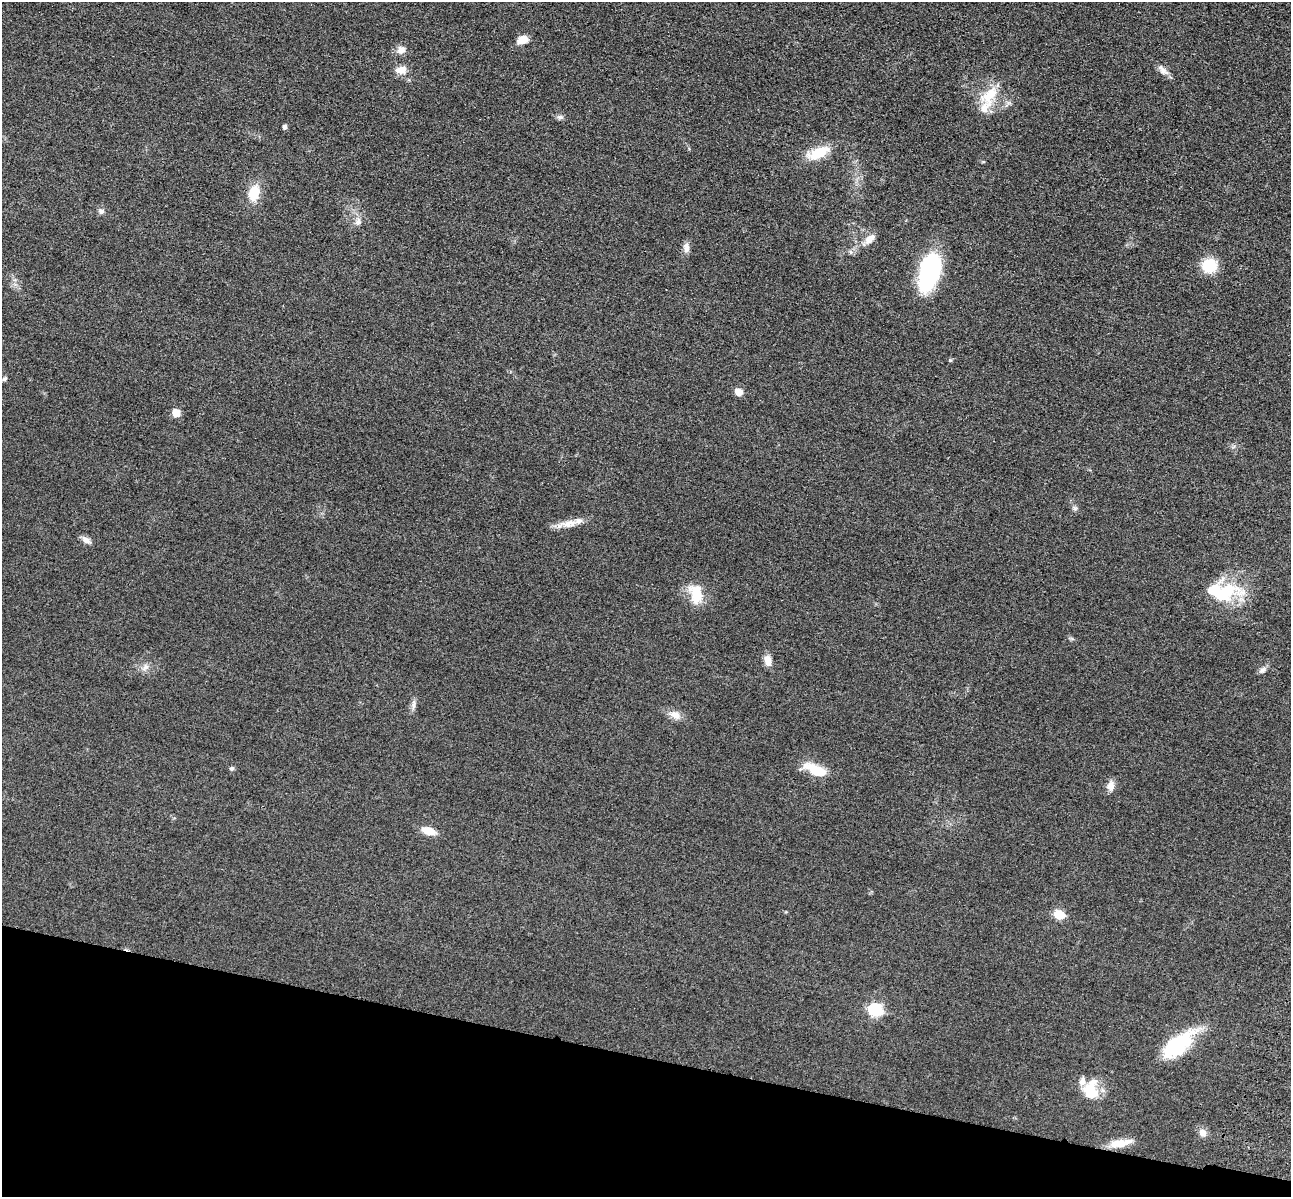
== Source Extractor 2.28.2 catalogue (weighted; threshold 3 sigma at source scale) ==
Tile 15 of 4 x 4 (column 3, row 4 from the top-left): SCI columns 2751-4039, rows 396-1590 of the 5350 x 5365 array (HDU 1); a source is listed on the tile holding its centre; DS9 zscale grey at full resolution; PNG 1293 x 1199 px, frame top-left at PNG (2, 2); no overlay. Shown black and unused: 12% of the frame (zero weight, under 3 of 4 exposures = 9% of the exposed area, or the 3 px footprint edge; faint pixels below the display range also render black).
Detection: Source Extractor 2.28.2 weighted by HDU 2 'WHT'; one run over the whole footprint, this tile lists its part. Background 0.0477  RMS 0.0085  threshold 0.0383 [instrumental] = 3 sigma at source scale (4.5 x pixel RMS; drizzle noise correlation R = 1.50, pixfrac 1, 0.05/0.05 arcsec/px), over >= 5 px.
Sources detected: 43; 1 inside a brighter object's white glare — not listed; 3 inside a brighter listed object's ellipse — not listed separately; the other 39 listed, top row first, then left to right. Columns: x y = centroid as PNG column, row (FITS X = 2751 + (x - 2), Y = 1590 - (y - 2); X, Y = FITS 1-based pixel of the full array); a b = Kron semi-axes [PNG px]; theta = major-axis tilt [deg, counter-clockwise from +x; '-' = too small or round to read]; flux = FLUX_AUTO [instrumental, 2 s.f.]
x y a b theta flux
523 40 11 7 21 10
401 50 9 9 - 5.5
401 70 15 10 6 7.2
1163 70 19 8 -44 5.2
989 95 31 18 52 25
560 117 10 6 -6 2.4
285 127 5 4 - 2.7
818 153 29 13 23 21
254 193 18 12 76 18
101 211 8 7 - 2.5
358 221 10 8 80 3.9
870 239 14 8 45 7.5
686 247 14 8 -86 4.3
1210 266 14 14 - 25
930 271 37 18 73 100
950 360 5 5 - 1
5 379 7 5 42 1.8
739 392 5 5 - 16
176 413 5 5 - 20
1075 508 9 6 -41 2.1
568 524 26 10 8 11
86 540 13 7 -34 4.1
696 594 25 15 -78 20
1223 594 54 24 17 45
768 660 11 8 -78 7.7
145 667 12 8 47 4.3
1263 670 11 6 32 3.1
413 705 17 4 85 3.3
675 715 16 10 -31 6.8
232 768 6 5 - 1.6
816 770 27 10 -23 24
1110 786 12 10 85 5.9
429 831 13 7 -19 12
1059 915 6 5 - 43
875 1010 7 6 - 130
1178 1045 46 16 41 51
1091 1089 24 18 84 23
1203 1133 10 8 -65 5.2
1120 1143 29 8 10 13